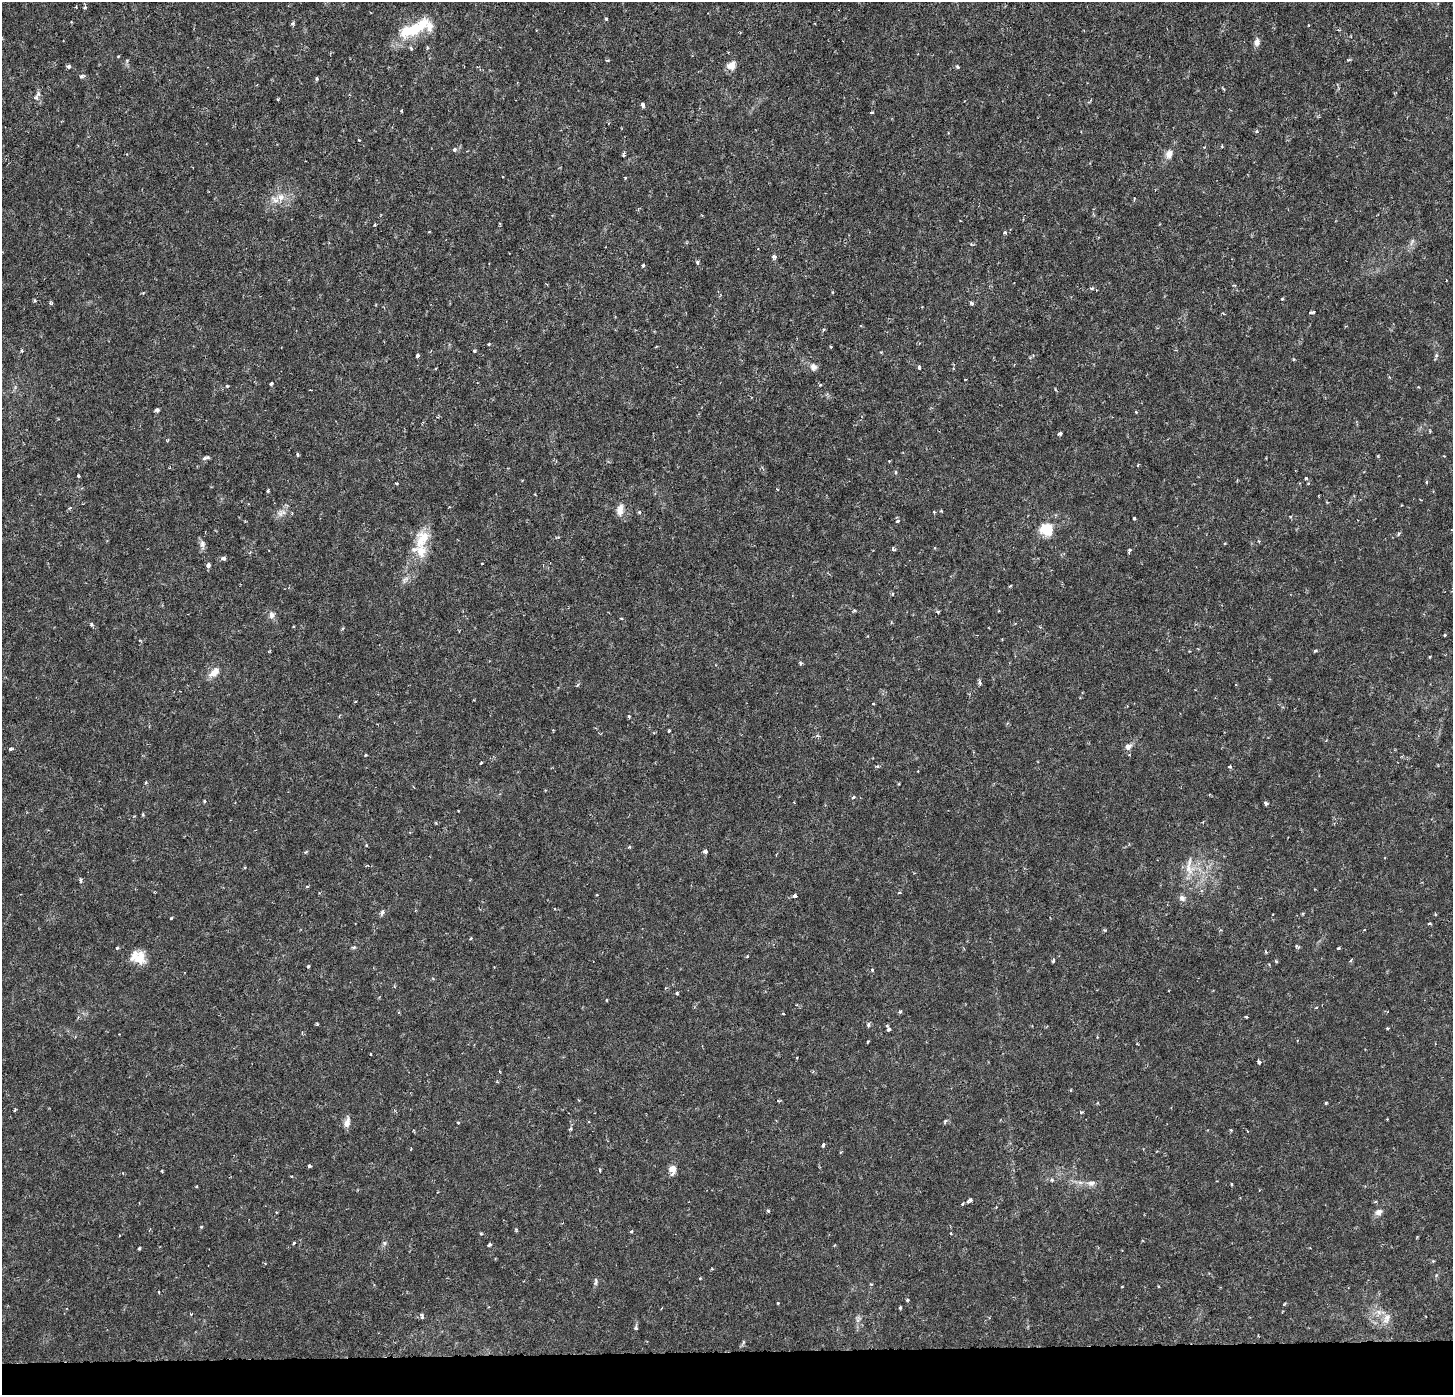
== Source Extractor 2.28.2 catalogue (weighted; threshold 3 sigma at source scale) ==
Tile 8 of 3 x 3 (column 2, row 3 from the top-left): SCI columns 1484-2934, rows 314-1706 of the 4384 x 4706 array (HDU 1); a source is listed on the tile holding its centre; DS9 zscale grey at full resolution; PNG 1455 x 1397 px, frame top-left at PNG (2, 2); no overlay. Shown black and unused: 3% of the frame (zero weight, under 3 of 6 exposures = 4% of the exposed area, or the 3 px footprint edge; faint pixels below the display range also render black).
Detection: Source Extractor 2.28.2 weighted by HDU 2 'WHT'; one run over the whole footprint, this tile lists its part. Background 8.99e-04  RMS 8.5e-04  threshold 0.00348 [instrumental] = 3 sigma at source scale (4.09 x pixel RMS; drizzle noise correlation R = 1.36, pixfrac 0.8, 0.0396/0.0396 arcsec/px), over >= 5 px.
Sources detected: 225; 1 inside a brighter object's white glare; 1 cosmic-ray / hot-pixel residue — not listed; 5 inside a brighter listed object's ellipse — not listed separately; the other 218 listed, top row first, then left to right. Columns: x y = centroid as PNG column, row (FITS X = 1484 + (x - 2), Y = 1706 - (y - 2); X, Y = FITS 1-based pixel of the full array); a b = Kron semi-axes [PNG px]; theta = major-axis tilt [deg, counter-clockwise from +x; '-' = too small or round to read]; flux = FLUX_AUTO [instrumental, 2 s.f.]
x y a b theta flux
85 7 5 4 - 0.15
606 19 4 4 - 0.096
293 23 5 4 - 0.13
408 31 23 14 10 2.4
1257 42 10 7 80 0.41
411 48 6 4 -62 0.12
427 48 4 4 - 0.1
607 60 5 3 - 0.066
1348 60 6 3 17 0.091
731 65 9 8 - 0.75
69 67 4 4 - 0.24
957 67 4 3 - 0.16
81 76 5 4 - 0.22
316 79 4 4 - 0.14
36 98 8 6 69 0.31
278 99 4 3 - 0.07
643 105 5 3 - 0.33
402 111 4 2 - 0.082
871 113 3 3 - 0.2
1256 131 5 3 - 0.093
948 133 4 3 - 0.062
1222 146 3 3 - 0.1
455 149 5 5 - 0.18
1169 154 13 9 76 0.53
623 155 5 4 - 0.14
625 178 3 3 - 0.12
280 197 11 9 13 0.79
375 225 4 3 - 0.095
1005 233 6 5 - 0.13
1412 242 13 5 66 0.3
971 244 5 4 - 0.083
774 257 6 5 - 0.22
697 262 5 4 - 0.14
643 265 3 3 - 0.26
1234 285 5 3 - 0.08
1092 288 6 4 27 0.12
833 292 4 3 - 0.075
143 293 4 3 - 0.076
1282 299 4 4 - 0.08
35 301 5 4 - 0.11
51 303 5 4 - 0.11
971 303 5 4 - 0.16
1312 312 6 3 3 0.2
861 326 4 3 - 0.069
489 344 3 3 - 0.093
831 347 4 3 - 0.076
474 350 3 3 - 0.15
22 351 5 4 - 0.11
881 353 3 3 - 0.092
417 355 3 3 - 0.32
1436 356 7 5 78 0.15
1294 359 4 3 - 0.083
813 367 10 8 -65 0.38
919 367 4 4 - 0.2
965 379 3 2 - 0.061
271 383 4 3 - 0.18
820 385 4 3 - 0.11
227 386 4 4 - 0.077
310 390 3 2 - 0.057
157 410 4 3 - 0.24
1136 412 4 4 - 0.095
1430 431 5 3 - 0.072
1060 434 4 3 - 0.21
167 440 5 3 - 0.082
297 454 4 4 - 0.11
205 458 8 4 15 0.28
889 461 3 2 - 0.056
1138 465 4 3 - 0.074
895 472 6 3 89 0.086
78 476 3 3 - 0.11
1306 478 5 4 - 0.093
1427 482 4 3 - 0.096
396 484 3 3 - 0.097
268 491 3 3 - 0.21
1402 505 3 2 - 0.055
620 510 15 9 78 0.64
941 511 4 3 - 0.076
639 512 4 4 - 0.12
280 514 11 9 -89 0.45
1134 518 3 3 - 0.11
898 521 5 4 - 0.13
1046 529 6 5 - 7.6
1398 534 5 4 - 0.14
558 537 5 3 - 0.086
423 539 27 17 63 2.1
202 544 14 7 -87 0.35
893 549 6 4 -76 0.11
1129 550 6 4 87 0.13
223 558 5 4 - 0.26
208 565 6 5 - 0.22
404 580 9 5 78 0.25
1010 586 5 3 - 0.085
892 594 4 4 - 0.1
854 610 5 4 - 0.098
938 611 5 4 - 0.11
272 615 9 8 - 0.36
621 618 5 3 - 0.067
91 624 5 4 - 0.16
459 631 3 2 - 0.053
1445 635 3 3 - 0.1
1002 639 2 2 - 0.059
1315 651 4 3 - 0.14
1430 657 3 2 - 0.098
801 663 5 4 - 0.11
214 672 14 8 43 0.77
980 683 7 4 -77 0.16
577 685 5 4 - 0.11
1236 685 3 3 - 0.064
873 704 3 3 - 0.1
629 716 5 4 - 0.11
669 731 3 3 - 0.096
817 736 6 4 -19 0.15
1128 746 7 6 - 0.44
10 749 4 4 - 0.2
481 763 3 2 - 0.11
1230 766 5 4 - 0.13
877 767 4 3 - 0.15
898 784 5 3 - 0.069
853 797 5 4 - 0.1
204 801 3 3 - 0.17
1266 803 4 3 - 0.22
458 811 3 2 - 0.077
143 815 4 4 - 0.1
366 845 4 3 - 0.066
629 847 4 4 - 0.094
705 851 4 3 - 0.37
306 852 6 4 44 0.091
244 867 4 3 - 0.077
1188 869 24 11 -76 1.3
81 880 6 4 -83 0.17
307 887 4 3 - 0.096
899 893 5 3 - 0.075
795 896 4 3 - 0.32
1182 898 8 7 - 0.33
382 912 7 5 63 0.21
1303 913 5 3 - 0.075
1435 914 4 3 - 0.085
171 918 4 3 - 0.074
1429 923 5 3 - 0.11
1104 930 5 4 - 0.098
1364 930 4 2 - 0.051
471 938 3 3 - 0.13
354 947 5 4 - 0.12
1298 947 7 3 -40 0.13
117 948 4 3 - 0.12
1338 948 4 3 - 0.097
1266 952 5 3 - 0.073
747 956 4 4 - 0.071
138 957 17 14 -19 1.5
1351 960 4 3 - 0.12
1053 961 6 3 65 0.1
1276 962 4 3 - 0.1
308 966 3 3 - 0.15
872 969 5 4 - 0.1
677 993 3 3 - 0.12
606 1000 4 2 - 0.057
900 1011 5 4 - 0.12
783 1013 3 3 - 0.13
1246 1017 3 3 - 0.084
317 1024 4 3 - 0.088
868 1025 5 4 - 0.15
1387 1028 3 3 - 0.11
889 1029 5 5 - 0.15
868 1041 3 3 - 0.086
797 1057 4 3 - 0.053
1259 1062 5 5 - 0.17
1097 1103 4 4 - 0.073
1326 1103 3 3 - 0.1
14 1110 3 3 - 0.093
1081 1112 5 4 - 0.099
1387 1119 3 3 - 0.057
945 1121 6 4 46 0.16
347 1122 13 7 80 0.53
458 1122 4 3 - 0.07
571 1129 5 4 - 0.13
1231 1130 4 3 - 0.078
823 1145 4 3 - 0.22
309 1166 4 3 - 0.15
672 1169 6 4 89 1.3
600 1170 4 3 - 0.097
162 1171 3 3 - 0.088
292 1176 3 3 - 0.059
1052 1180 5 5 - 0.19
1091 1183 12 8 5 0.48
1232 1184 3 3 - 0.089
196 1186 3 3 - 0.083
969 1200 7 4 34 0.24
962 1204 3 3 - 0.14
768 1211 4 4 - 0.1
276 1212 3 2 - 0.058
1378 1212 8 6 25 0.43
201 1227 5 4 - 0.074
631 1231 4 3 - 0.091
951 1233 4 3 - 0.08
481 1234 4 3 - 0.11
1417 1237 3 3 - 0.058
294 1243 3 3 - 0.096
384 1243 7 5 -23 0.15
489 1245 4 3 - 0.22
834 1245 4 3 - 0.069
139 1248 3 3 - 0.1
1433 1261 4 4 - 0.072
712 1269 4 3 - 0.072
700 1278 4 3 - 0.071
596 1282 11 5 84 0.18
1122 1287 3 2 - 0.086
158 1292 3 2 - 0.07
907 1300 3 3 - 0.11
778 1303 4 3 - 0.067
1285 1304 5 3 - 0.079
900 1308 3 3 - 0.13
1379 1312 10 7 -17 0.47
191 1314 4 3 - 0.091
422 1317 6 4 88 0.21
858 1319 10 7 79 0.31
1387 1319 18 8 65 0.64
636 1328 5 5 - 0.13
743 1342 6 4 72 0.12